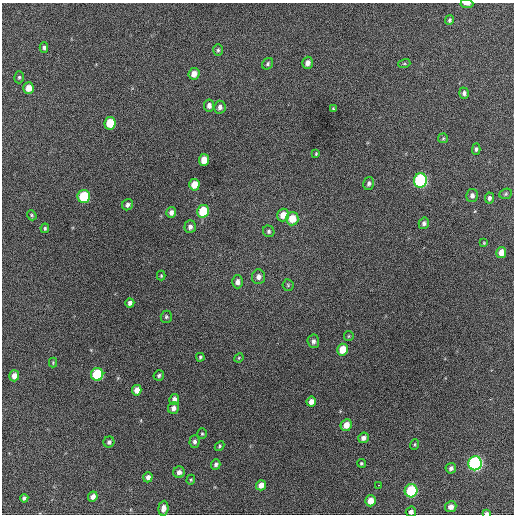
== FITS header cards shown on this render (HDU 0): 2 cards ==
NAXIS1  =                  512 / Axis length
NAXIS2  =                  512 / Axis length

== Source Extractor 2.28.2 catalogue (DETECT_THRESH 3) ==
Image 512 x 512 px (HDU 0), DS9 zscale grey, 1 PNG px = 1 image px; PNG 516 x 516 px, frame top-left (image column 1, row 512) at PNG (2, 3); each listed source drawn as its Kron ellipse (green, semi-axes under 4 px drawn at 4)
Background 716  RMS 20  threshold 59.2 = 3 sigma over >= 5 px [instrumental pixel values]
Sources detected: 81; all 81 listed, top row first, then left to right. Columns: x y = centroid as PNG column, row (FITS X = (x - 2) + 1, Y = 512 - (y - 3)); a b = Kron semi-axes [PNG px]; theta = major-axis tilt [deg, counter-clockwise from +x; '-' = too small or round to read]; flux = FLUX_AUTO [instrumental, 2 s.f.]
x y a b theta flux
467 4 6 3 -3 4200
449 20 5 4 - 2400
44 47 5 4 - 3100
218 50 6 5 - 2300
307 63 6 5 - 6900
268 64 6 5 - 2500
404 64 6 4 18 1600
194 74 6 5 - 11000
19 77 6 4 74 2200
28 88 5 5 - 14000
464 93 6 5 - 3500
209 105 6 5 - 6400
220 107 6 5 - 5100
333 109 4 3 - 1800
110 123 6 6 - 33000
443 138 5 4 - 1600
476 149 5 4 - 2600
316 154 3 3 - 1300
204 160 6 5 - 17000
420 181 7 6 - 190000
369 183 7 5 77 3400
194 185 6 5 - 19000
506 194 6 5 - 2000
84 196 6 6 - 59000
472 196 7 5 79 4500
489 198 5 4 - 3500
128 205 6 5 - 4200
203 211 6 6 - 44000
171 212 5 5 - 5600
32 215 5 4 - 1900
283 215 6 6 - 13000
292 219 7 6 - 23000
424 223 6 5 - 4200
190 227 6 5 - 4600
45 228 5 4 - 2000
269 231 6 5 - 2400
484 243 3 3 - 1200
501 252 5 5 - 12000
161 276 5 4 - 1400
258 277 7 6 - 6500
237 282 6 5 - 6800
288 285 6 6 - 2200
130 303 4 4 - 5000
166 317 6 5 - 2400
349 336 5 4 - 1600
313 341 7 6 - 4400
342 350 6 5 - 22000
200 357 4 4 - 2100
239 358 5 4 - 1500
53 363 5 4 - 1400
97 374 6 6 - 76000
159 375 5 5 - 2700
14 376 5 5 - 9700
137 390 5 5 - 9800
174 399 5 5 - 5700
311 401 5 4 - 8800
173 408 6 5 - 6100
346 425 6 5 - 13000
202 434 5 4 - 1600
363 438 5 5 - 5700
109 442 5 5 - 3500
195 442 6 5 - 3500
415 444 5 4 - 1800
220 446 5 4 - 1800
361 463 4 4 - 1900
475 463 7 7 - 230000
216 464 5 4 - 3100
451 468 5 5 - 4500
179 472 6 5 - 5500
148 477 5 4 - 5100
191 480 5 4 - 1300
261 485 5 5 - 9500
378 485 3 2 - 2500
411 491 6 6 - 76000
93 497 5 4 - 6900
24 498 4 4 - 3300
370 501 5 5 - 14000
451 507 5 5 - 8100
163 508 7 5 84 6900
411 512 5 5 - 4400
487 513 4 3 - 2900
At the frame edge (FLAGS 8, measured only in part): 3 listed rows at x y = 467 4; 411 512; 487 513